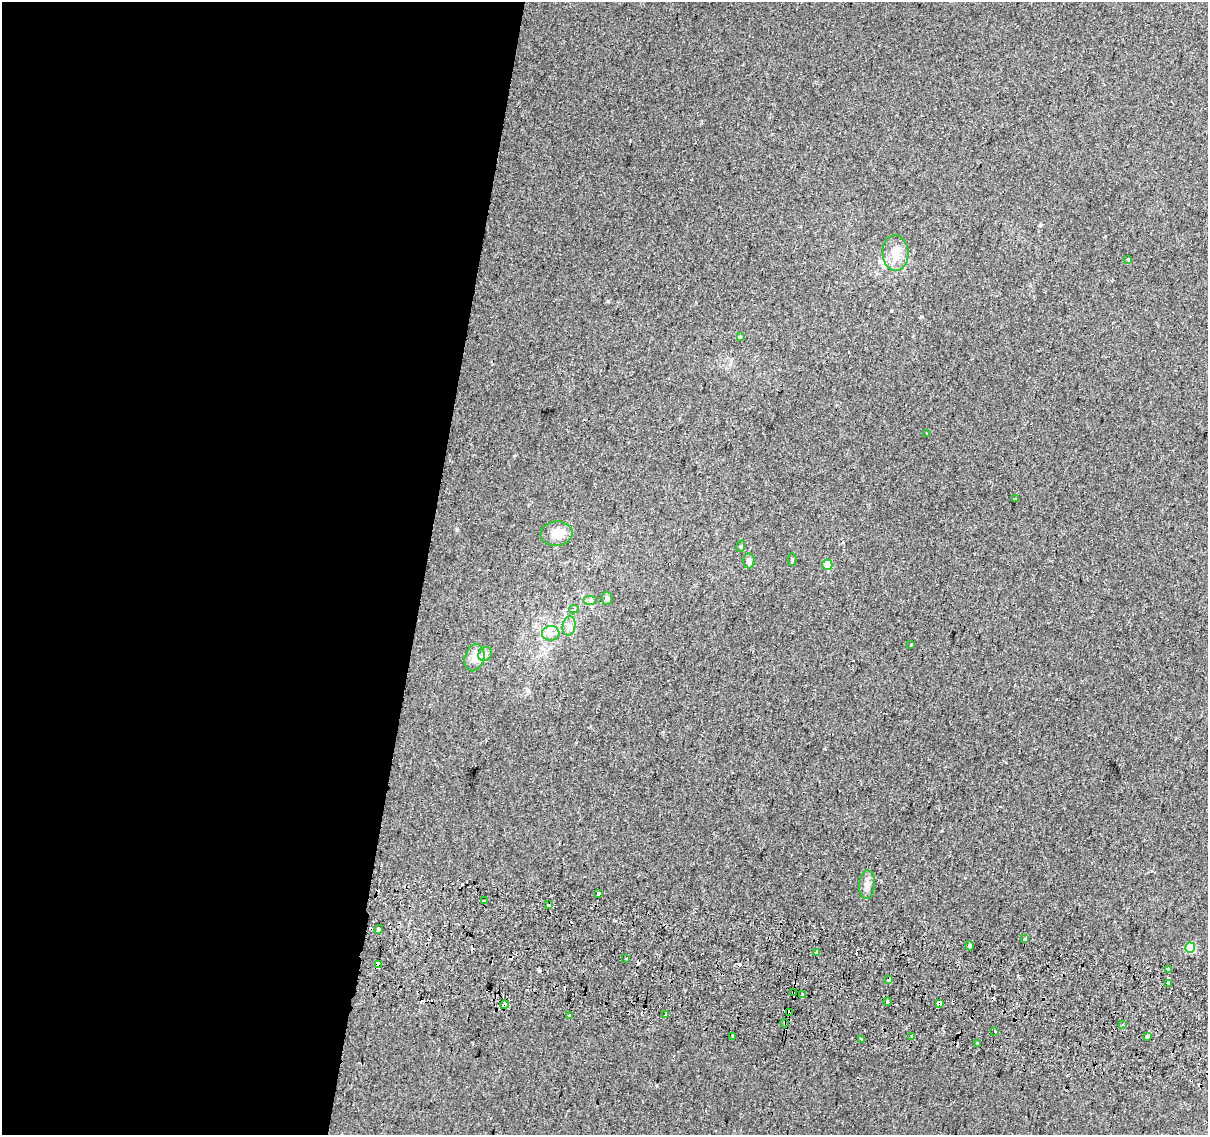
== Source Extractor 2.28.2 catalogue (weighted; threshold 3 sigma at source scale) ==
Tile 5 of 4 x 4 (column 1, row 2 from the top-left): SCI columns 15-1220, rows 2593-3725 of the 4845 x 5126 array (HDU 1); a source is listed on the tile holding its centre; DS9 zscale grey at full resolution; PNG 1210 x 1137 px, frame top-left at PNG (2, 2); each listed source drawn as its Kron ellipse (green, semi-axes under 4 px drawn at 4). Shown black and unused: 35% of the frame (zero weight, under 2 of 3 exposures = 2% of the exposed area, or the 3 px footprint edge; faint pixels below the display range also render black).
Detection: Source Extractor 2.28.2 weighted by HDU 2 'WHT'; one run over the whole footprint, this tile lists its part. Background 0.00643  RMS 0.0036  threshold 0.0163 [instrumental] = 3 sigma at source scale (4.5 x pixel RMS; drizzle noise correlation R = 1.50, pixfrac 1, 0.0396/0.0396 arcsec/px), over >= 5 px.
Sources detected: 61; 13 cosmic-ray / hot-pixel residue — neither listed nor drawn; the other 48 listed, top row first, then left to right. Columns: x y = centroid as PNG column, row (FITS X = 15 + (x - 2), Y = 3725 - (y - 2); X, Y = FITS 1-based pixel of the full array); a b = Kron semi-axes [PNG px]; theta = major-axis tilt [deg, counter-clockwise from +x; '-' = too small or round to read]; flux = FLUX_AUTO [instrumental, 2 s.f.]
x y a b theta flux
895 253 18 13 -86 5.5
1128 260 3 3 - 3.9
740 337 3 3 - 1.5
927 433 3 2 - 0.35
1015 499 3 3 - 1.8
556 534 16 12 5 4.9
741 546 6 3 72 0.42
792 559 6 3 90 0.35
749 561 7 6 - 1.1
827 565 5 5 - 8
607 598 6 5 - 0.71
590 600 7 4 -1 0.73
574 609 5 4 - 0.7
569 626 10 6 80 1.6
551 633 9 7 4 1.8
911 644 4 2 - 0.28
485 654 7 6 - 1.2
474 658 14 9 74 3.3
867 885 14 8 87 2.2
599 894 3 3 - 9.7
484 901 3 3 - 3.7
548 905 3 3 - 0.87
379 929 4 3 - 6.2
1025 939 4 4 - 0.57
970 946 5 3 - 6
1190 948 5 5 - 13
816 953 3 3 - 1.3
626 959 3 2 - 0.63
378 964 3 3 - 51
1168 969 3 3 - 3.7
888 979 3 3 - 17
1169 983 4 3 - 1.5
793 993 3 3 - 0.77
802 995 4 3 - 2.1
887 1002 4 3 - 2.1
939 1003 4 3 - 2.5
505 1005 4 3 - 3
789 1012 3 3 - 3
570 1015 3 3 - 0.92
666 1015 3 3 - 0.4
785 1023 4 3 - 0.59
1123 1025 4 3 - 0.38
995 1031 3 3 - 2.1
733 1036 3 3 - 1.4
912 1036 4 3 - 1.1
1147 1036 4 3 - 2.8
861 1040 3 2 - 0.74
978 1044 3 3 - 2.2
Overlapping masked pixels (flux is a lower limit): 7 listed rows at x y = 379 929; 378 964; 793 993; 939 1003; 505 1005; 789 1012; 785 1023
Unlisted compact peaks at least as high as the median listed source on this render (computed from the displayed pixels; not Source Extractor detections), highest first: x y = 457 530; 608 301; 891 311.